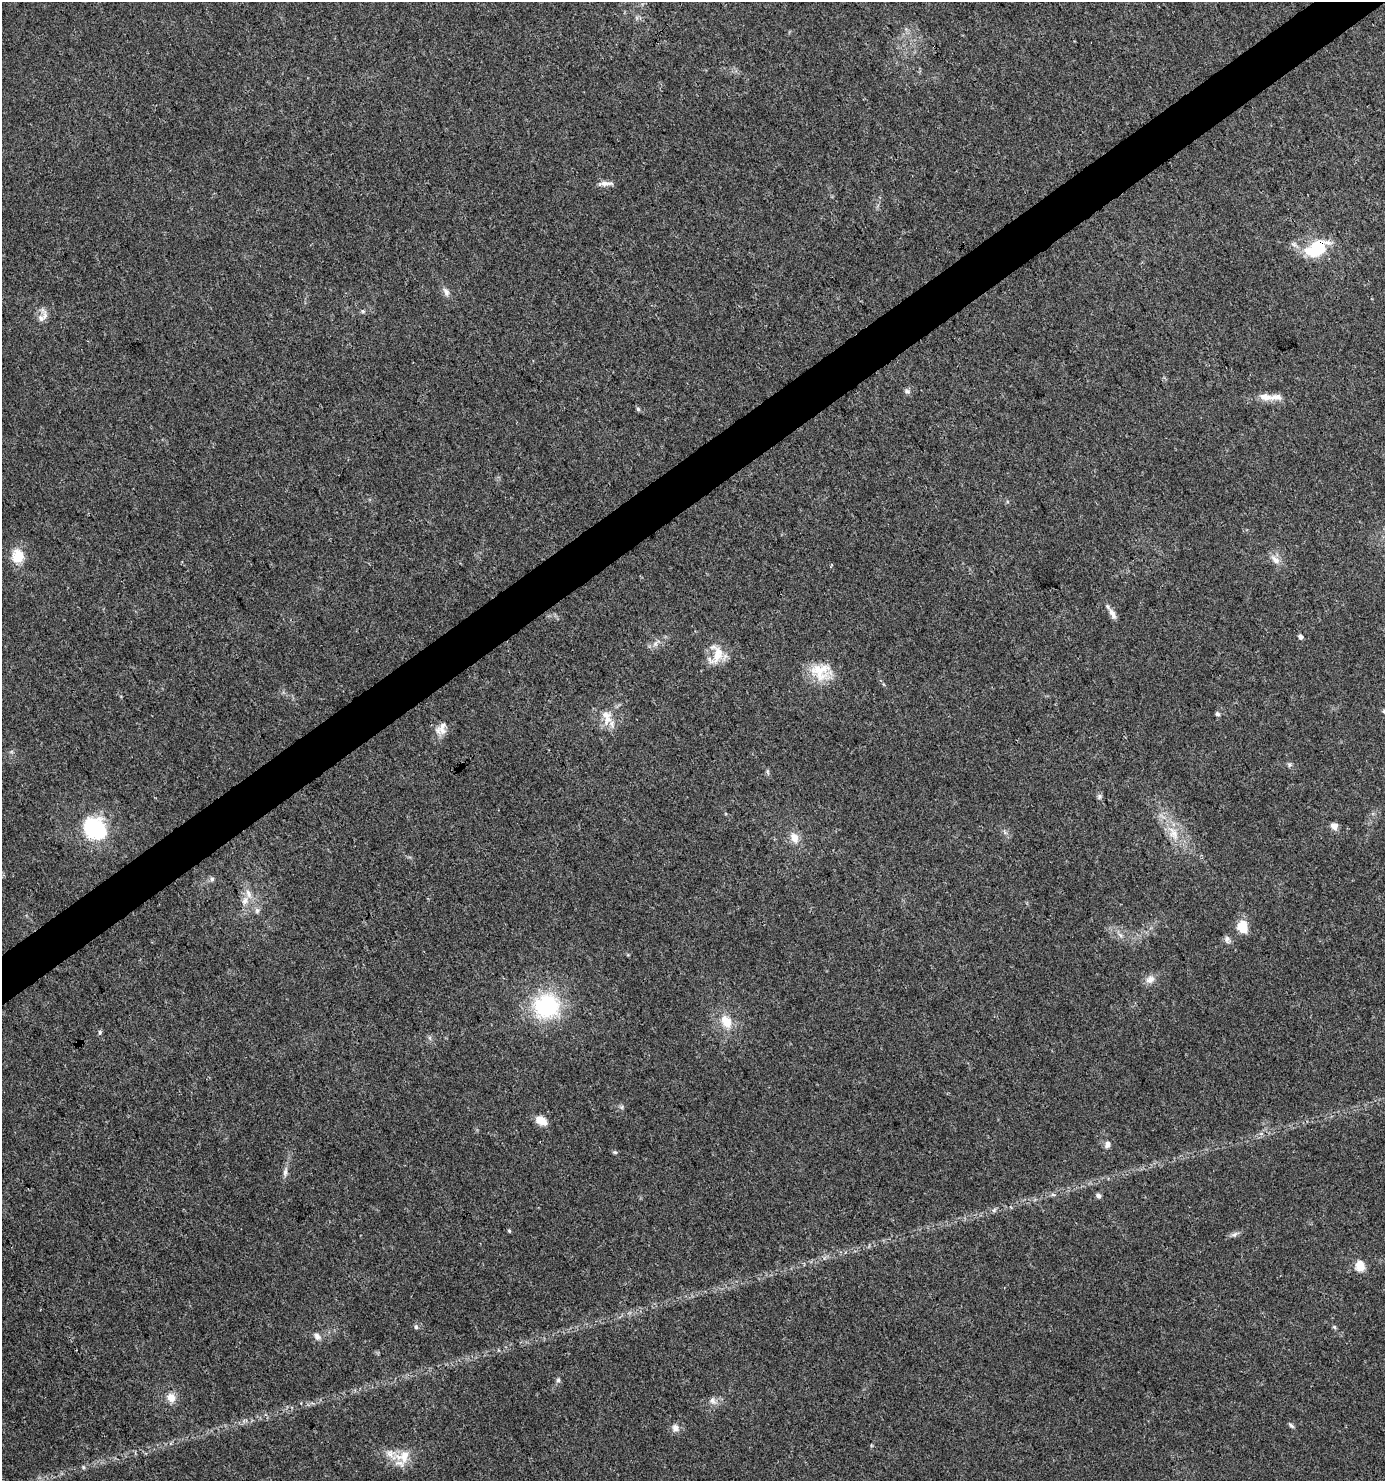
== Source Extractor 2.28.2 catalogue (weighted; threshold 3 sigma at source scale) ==
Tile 10 of 4 x 4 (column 2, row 3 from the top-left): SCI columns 1569-2951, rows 1479-2957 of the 5840 x 5920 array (HDU 1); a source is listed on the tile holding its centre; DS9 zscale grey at full resolution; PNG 1387 x 1483 px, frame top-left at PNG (2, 2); no overlay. Shown black and unused: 3% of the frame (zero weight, under 3 of 4 exposures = <1% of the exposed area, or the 3 px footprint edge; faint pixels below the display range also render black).
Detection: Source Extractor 2.28.2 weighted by HDU 2 'WHT'; one run over the whole footprint, this tile lists its part. Background 0.0182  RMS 0.0038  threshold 0.0171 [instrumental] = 3 sigma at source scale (4.5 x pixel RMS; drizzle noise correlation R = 1.50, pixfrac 1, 0.0396/0.0396 arcsec/px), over >= 5 px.
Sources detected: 61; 1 inside a brighter object's white glare — not listed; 3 inside a brighter listed object's ellipse — not listed separately; the other 57 listed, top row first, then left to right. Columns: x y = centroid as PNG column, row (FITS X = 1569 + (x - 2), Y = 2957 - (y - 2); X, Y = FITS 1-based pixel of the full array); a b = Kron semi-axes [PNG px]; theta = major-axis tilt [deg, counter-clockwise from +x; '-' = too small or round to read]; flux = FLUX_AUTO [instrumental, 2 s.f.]
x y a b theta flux
605 183 19 5 1 2.1
1317 247 25 20 39 15
446 292 13 7 -65 1.8
363 311 6 4 -1 0.61
41 318 29 8 74 3.2
907 391 7 5 -22 0.94
1265 397 18 9 -8 3.7
638 409 5 5 - 0.72
18 556 19 16 -87 7.1
1275 560 15 8 -41 2.8
1112 614 16 7 -64 2.4
1301 637 5 4 - 1.6
655 644 7 5 45 1.1
716 654 27 17 81 7.6
821 671 28 22 -15 11
1218 714 6 5 - 0.84
607 717 23 13 -80 5.9
442 728 20 10 84 3.4
1289 764 7 5 -78 0.73
768 772 6 4 -71 0.62
1099 796 7 6 - 0.86
1334 826 8 7 - 2.5
95 828 25 21 -37 30
1174 834 16 13 -76 5.7
794 838 12 9 -61 4.1
212 879 6 6 - 0.86
248 894 15 7 -67 2.9
257 911 8 6 -76 1.2
1242 927 12 9 -76 7.8
1120 935 8 4 -53 1
1227 940 11 7 -59 1.3
1150 979 13 10 23 2.6
546 1006 27 25 19 37
726 1022 17 12 -60 6.7
100 1032 7 5 -83 0.61
430 1038 7 4 -71 0.7
622 1107 7 4 72 0.63
541 1120 15 10 -29 4
1108 1144 9 7 73 1.6
615 1152 6 5 - 0.58
285 1172 12 6 81 1.6
1053 1195 6 4 -19 0.64
1098 1196 6 5 - 1.2
994 1210 6 4 72 0.61
509 1231 5 4 - 0.52
1235 1234 10 5 27 1.2
1360 1265 13 10 -82 4.8
416 1327 6 5 - 0.75
1334 1327 6 5 - 0.56
317 1336 11 8 -49 1.7
558 1380 6 5 - 0.83
171 1398 11 10 - 3.7
713 1401 12 7 -63 1.7
1291 1426 8 4 -42 0.78
675 1428 10 9 - 2.2
403 1456 21 17 25 7.7
83 1467 6 3 -72 0.48
Overlapping masked pixels (flux is a lower limit): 1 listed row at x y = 1317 247